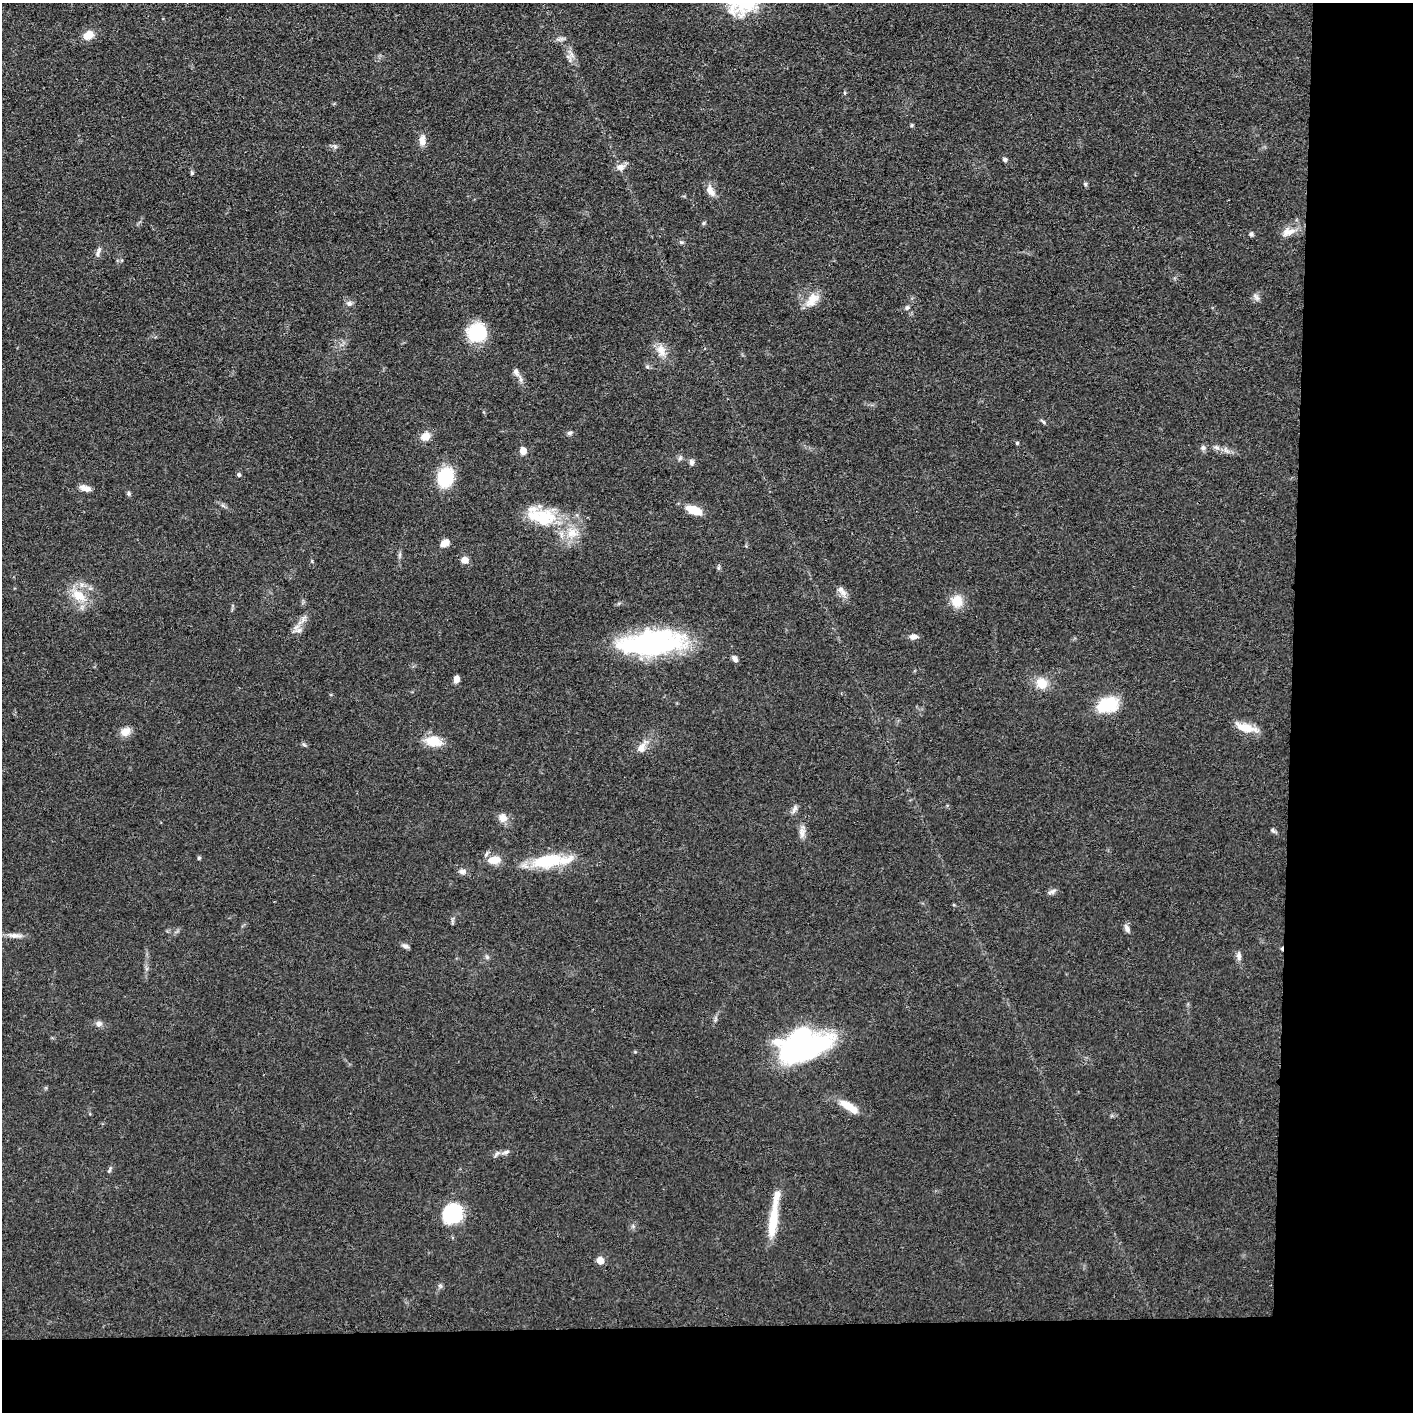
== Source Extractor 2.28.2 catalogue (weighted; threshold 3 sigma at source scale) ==
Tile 9 of 3 x 3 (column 3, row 3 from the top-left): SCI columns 2826-4236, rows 17-1426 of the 4237 x 4260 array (HDU 1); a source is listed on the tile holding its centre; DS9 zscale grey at full resolution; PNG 1415 x 1414 px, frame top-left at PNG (2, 3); no overlay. Shown black and unused: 14% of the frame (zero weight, under 3 of 4 exposures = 1% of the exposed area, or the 3 px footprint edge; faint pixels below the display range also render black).
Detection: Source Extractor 2.28.2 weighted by HDU 2 'WHT'; one run over the whole footprint, this tile lists its part. Background 0.0581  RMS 0.0054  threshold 0.0244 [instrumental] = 3 sigma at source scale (4.5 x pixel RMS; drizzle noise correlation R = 1.50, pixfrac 1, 0.05/0.05 arcsec/px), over >= 5 px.
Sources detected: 84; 2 inside a brighter object's white glare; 1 cosmic-ray / hot-pixel residue — not listed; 3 inside a brighter listed object's ellipse — not listed separately; the other 78 listed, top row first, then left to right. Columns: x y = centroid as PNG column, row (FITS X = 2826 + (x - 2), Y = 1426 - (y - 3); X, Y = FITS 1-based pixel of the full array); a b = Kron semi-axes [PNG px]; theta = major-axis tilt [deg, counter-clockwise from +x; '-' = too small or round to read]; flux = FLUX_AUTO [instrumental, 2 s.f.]
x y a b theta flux
88 35 9 7 26 9.1
572 55 11 4 -60 2.2
911 125 6 4 89 0.66
422 140 14 8 89 4.3
335 146 7 4 -1 1.1
1005 159 6 5 - 1.2
620 167 11 9 12 3.4
192 173 5 5 - 0.72
1085 184 6 5 - 0.85
710 191 15 9 -58 4.3
704 223 6 4 88 0.71
1288 232 19 11 15 6.1
1251 234 6 5 - 1.1
681 242 6 4 -41 0.85
98 252 15 5 69 2.1
1256 297 13 5 -48 1.7
812 300 23 13 55 8.1
349 304 9 7 0 1.9
907 307 7 5 63 1.1
477 333 18 16 21 30
661 350 17 11 -73 5.9
516 372 12 8 -62 2.7
1043 422 9 4 -48 0.94
569 433 7 5 15 1.1
425 437 11 9 32 5.5
1017 443 5 4 - 0.63
1216 447 9 6 -11 2
1203 448 7 7 - 1.5
1226 450 10 3 -45 1.4
523 451 7 6 - 4.6
680 458 7 4 45 1
692 462 8 6 90 1.8
239 475 5 4 - 0.79
445 477 19 14 74 25
85 488 14 7 -15 3.4
129 494 7 4 -83 0.92
694 510 17 8 -20 10
544 518 31 24 23 23
572 533 17 15 -12 10
445 543 11 8 27 3.9
464 560 6 6 - 5.1
842 591 16 7 -55 3.4
79 596 21 14 -31 12
957 601 14 13 - 9.3
299 630 9 7 17 2.4
913 636 10 7 3 2.6
652 643 69 24 5 92
735 659 8 5 -57 2.2
456 679 7 6 - 3
1042 683 14 12 -24 8.8
1107 705 24 15 19 21
1246 728 26 9 -15 9.7
125 732 12 9 41 5
434 741 21 12 -13 10
304 745 6 4 -4 0.87
641 748 13 9 56 4.6
794 809 14 5 64 1.9
503 818 10 9 - 4.7
1273 831 9 4 -62 1.1
802 832 15 8 -90 3.3
199 858 5 4 - 0.8
494 860 15 9 7 7.9
548 861 35 14 11 30
462 871 9 6 -5 2.2
1052 891 13 5 27 1.7
1127 928 11 6 -68 2.1
15 935 20 6 -2 3.6
405 946 10 5 -13 1.6
1239 956 12 6 -82 2.3
487 957 5 5 - 0.92
99 1024 8 8 - 2.1
807 1047 57 24 23 85
849 1107 24 8 -33 9.5
506 1152 12 4 19 1.7
110 1170 9 4 60 0.99
453 1213 24 22 50 25
773 1221 40 10 83 17
600 1260 6 6 - 5.8